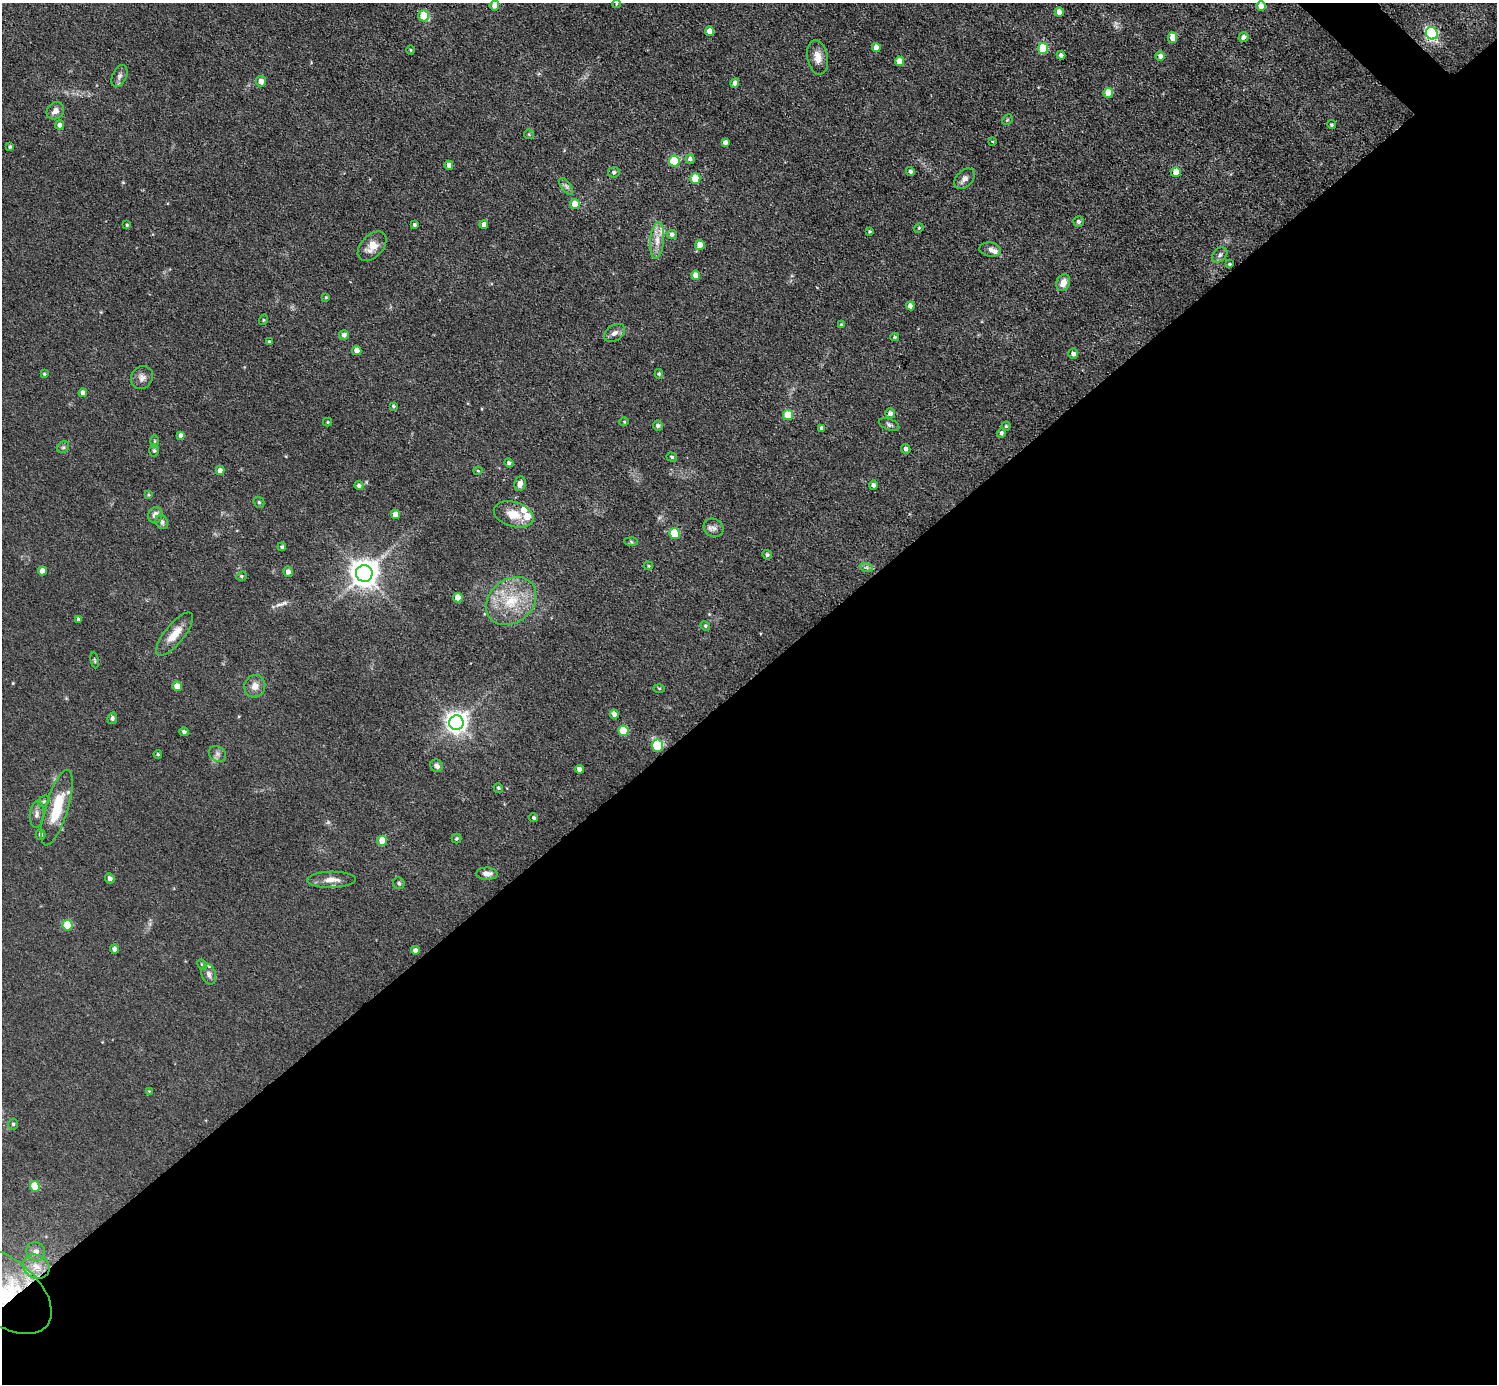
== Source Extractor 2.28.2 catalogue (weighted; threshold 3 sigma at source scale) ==
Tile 15 of 4 x 4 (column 3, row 4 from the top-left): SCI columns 2992-4486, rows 298-1679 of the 5982 x 5981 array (HDU 1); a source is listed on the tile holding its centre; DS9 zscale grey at full resolution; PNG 1499 x 1386 px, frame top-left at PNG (2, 3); each listed source drawn as its Kron ellipse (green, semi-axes under 4 px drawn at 4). Shown black and unused: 51% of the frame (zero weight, under 3 of 5 exposures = <1% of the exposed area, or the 3 px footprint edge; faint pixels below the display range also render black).
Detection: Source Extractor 2.28.2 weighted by HDU 2 'WHT'; one run over the whole footprint, this tile lists its part. Background 0.0512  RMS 0.0068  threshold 0.0305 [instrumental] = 3 sigma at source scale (4.5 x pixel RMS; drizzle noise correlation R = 1.50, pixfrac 1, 0.05/0.05 arcsec/px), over >= 5 px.
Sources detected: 158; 1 too faint to see at this stretch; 1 inside a brighter object's white glare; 1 long thin detection or spike segment (spike, bleed or trail) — neither listed nor drawn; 7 inside a brighter listed object's ellipse — not listed separately; the other 148 listed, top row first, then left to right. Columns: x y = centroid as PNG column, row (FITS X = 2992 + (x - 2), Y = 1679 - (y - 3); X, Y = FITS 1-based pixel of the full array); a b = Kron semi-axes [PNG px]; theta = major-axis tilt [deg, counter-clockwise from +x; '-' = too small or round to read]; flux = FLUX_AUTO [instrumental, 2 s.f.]
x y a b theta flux
616 4 4 3 - 0.49
494 5 5 5 - 3.7
1261 6 5 5 - 5.6
1059 12 4 4 - 6.1
424 16 6 5 - 21
710 31 5 4 - 8.2
1432 33 6 5 - 110
1243 37 5 4 - 2.7
1173 38 5 4 - 6.3
876 47 4 4 - 5.2
1043 48 5 5 - 30
410 50 4 3 - 0.62
1061 55 4 4 - 2.2
1160 56 4 4 - 3.1
817 57 17 10 -80 7.2
900 61 5 4 - 9.3
119 76 12 7 65 2.5
261 81 5 5 - 5.8
735 83 5 4 - 3.9
1108 93 5 5 - 11
55 111 9 8 - 3.7
1007 120 6 4 45 0.85
59 125 4 4 - 2.8
1332 125 4 4 - 1
529 134 5 4 - 0.77
992 141 3 2 - 0.48
725 142 4 4 - 2.5
10 147 3 3 - 0.99
690 159 5 4 - 2.1
674 161 5 5 - 34
449 165 4 4 - 3.3
614 172 5 5 - 1.6
910 172 4 4 - 1.5
1176 172 5 5 - 7.3
695 178 5 5 - 21
964 179 12 8 44 3.6
566 186 10 4 -55 1.8
575 204 5 5 - 8.8
1078 222 5 5 - 1.9
484 224 4 4 - 3.4
127 225 4 4 - 0.87
414 225 3 3 - 1.2
919 228 5 4 - 0.77
870 232 3 3 - 0.95
672 235 5 5 - 2.2
657 240 18 7 85 7
700 245 5 5 - 7
372 246 17 11 47 8.1
990 250 11 7 -9 3
1220 255 8 6 46 2
1230 264 3 3 - 0.8
696 275 5 4 - 6.6
1063 283 8 6 67 6.1
326 297 4 4 - 0.72
910 306 4 4 - 4.1
263 320 5 3 - 0.69
841 325 4 4 - 1
615 333 11 7 34 3.3
344 335 5 5 - 2.1
895 337 4 3 - 0.88
269 341 4 3 - 0.84
357 350 5 4 - 4
1073 354 5 5 - 3.1
44 374 4 3 - 0.85
659 374 5 4 - 0.95
142 378 12 10 52 3.7
83 393 4 4 - 4.3
393 406 4 3 - 0.99
890 413 5 5 - 3.1
788 415 5 5 - 20
327 422 4 4 - 0.78
624 422 5 4 - 0.77
889 425 10 5 -21 1.7
658 426 5 5 - 1.8
1006 426 4 4 - 0.95
821 428 4 4 - 1.4
1001 433 5 4 - 1.5
180 435 4 4 - 2.4
155 441 6 4 -89 1
63 447 6 5 - 1.3
906 449 5 4 - 2
154 451 6 5 - 1.2
672 457 5 4 - 1.2
509 463 4 4 - 1.5
220 471 4 4 - 3.4
478 471 4 4 - 0.61
520 484 7 5 81 3.3
873 485 5 4 - 1.9
359 486 4 4 - 1.9
148 494 4 4 - 0.68
259 502 6 5 - 1
395 514 4 4 - 6.2
514 514 20 12 -16 11
155 515 8 7 - 4.1
162 522 7 6 - 2.2
714 528 10 9 - 3
675 534 5 5 - 28
631 542 6 4 -3 1
282 547 4 4 - 1
767 555 5 5 - 1.5
648 566 5 4 - 0.7
866 567 7 4 -18 1.4
42 571 4 4 - 5.4
288 572 5 5 - 2.7
364 573 8 8 - 930
241 576 5 4 - 0.99
458 598 5 4 - 8.6
511 601 27 21 39 28
78 619 4 3 - 1.1
705 626 5 4 - 0.87
175 634 27 9 50 10
95 660 8 4 -81 0.94
177 686 5 4 - 7.3
255 686 11 10 - 5.4
659 688 5 4 - 0.78
614 714 5 4 - 4.5
112 718 6 5 - 1.5
456 723 7 7 - 490
623 731 5 5 - 21
184 732 4 4 - 1.6
657 746 6 5 - 36
158 754 4 3 - 0.87
217 754 9 7 -36 2.5
437 766 7 6 - 2.4
579 769 4 4 - 3
498 788 5 4 - 1.1
44 801 6 5 - 1.1
57 808 39 11 73 24
37 814 13 7 84 3.2
534 818 4 4 - 1.3
40 834 5 5 - 1.7
456 839 5 4 - 1
382 841 5 5 - 11
487 874 10 6 -2 3.8
110 878 5 4 - 2.3
331 880 24 8 1 6.5
399 883 6 5 - 1.3
67 925 5 5 - 26
114 949 4 4 - 2.9
415 950 4 4 - 2.5
202 965 6 4 -61 1
209 974 10 7 -74 2.7
149 1091 4 4 - 0.54
13 1124 5 5 - 1.1
35 1186 5 5 - 16
36 1252 10 9 - 3.6
36 1266 14 11 -29 8
2 1290 57 32 -38 68
Overlapping masked pixels (flux is a lower limit): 1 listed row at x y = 2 1290
Isophote crosses this tile's border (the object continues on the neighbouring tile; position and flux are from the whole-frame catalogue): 1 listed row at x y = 2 1290